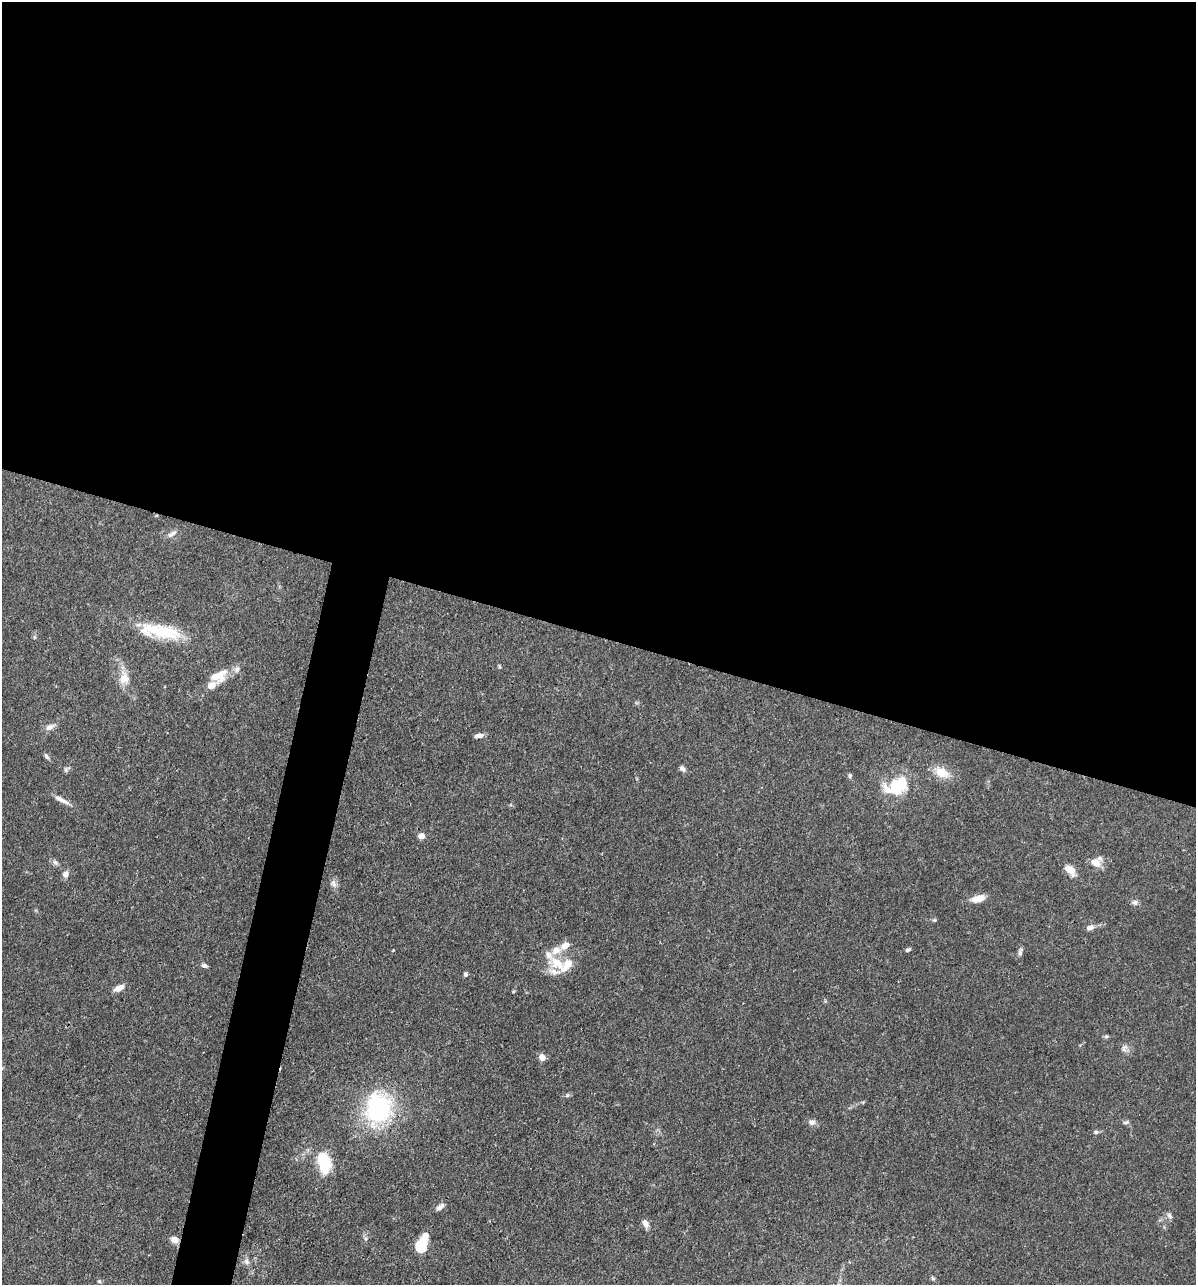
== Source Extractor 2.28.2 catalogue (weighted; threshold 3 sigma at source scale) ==
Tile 3 of 4 x 4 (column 3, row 1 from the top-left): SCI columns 2640-3833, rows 3852-5134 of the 5155 x 5135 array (HDU 1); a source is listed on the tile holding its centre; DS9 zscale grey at full resolution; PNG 1198 x 1287 px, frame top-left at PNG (2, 2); no overlay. Shown black and unused: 52% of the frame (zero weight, under 3 of 4 exposures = <1% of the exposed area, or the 3 px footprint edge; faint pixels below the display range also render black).
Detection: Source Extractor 2.28.2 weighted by HDU 2 'WHT'; one run over the whole footprint, this tile lists its part. Background 0.102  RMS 0.0038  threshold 0.0169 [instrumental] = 3 sigma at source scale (4.5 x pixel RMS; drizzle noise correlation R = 1.50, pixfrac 1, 0.05/0.05 arcsec/px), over >= 5 px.
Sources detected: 57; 9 inside a brighter listed object's ellipse — not listed separately; the other 48 listed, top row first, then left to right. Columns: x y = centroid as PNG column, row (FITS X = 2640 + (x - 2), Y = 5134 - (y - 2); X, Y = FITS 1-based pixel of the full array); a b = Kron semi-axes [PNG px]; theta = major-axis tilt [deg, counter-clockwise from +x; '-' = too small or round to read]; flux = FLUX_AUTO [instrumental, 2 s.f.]
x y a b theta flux
172 534 15 6 31 1.7
161 631 53 16 -9 21
219 676 23 15 26 7.1
124 679 16 14 34 4.7
50 727 12 7 33 2
479 735 11 5 8 1.6
46 756 10 4 -56 0.88
682 768 8 6 -48 1.2
66 770 7 5 84 0.76
941 772 21 13 -28 5.9
850 776 6 5 - 0.64
895 786 29 21 26 16
61 800 22 6 -28 2.8
421 836 5 4 - 5
55 862 8 6 -38 1.1
1095 862 15 10 -28 3.9
1070 870 14 8 -42 3.9
65 874 9 8 - 1.7
333 884 11 8 -52 1.6
978 898 17 8 14 3.8
1135 902 8 7 - 1.2
934 920 6 4 16 0.5
1090 927 10 6 13 1.7
565 946 14 8 37 3.4
908 950 7 4 29 0.7
1020 952 11 5 82 1.1
557 962 23 16 -22 9.5
204 966 8 5 -17 1
466 974 5 5 - 0.75
118 988 12 6 23 3.1
1106 1036 6 5 - 0.62
1124 1048 10 7 76 1.5
542 1057 7 6 - 2.8
567 1095 7 4 45 0.65
379 1109 29 25 89 49
812 1122 9 7 -8 1.6
1126 1122 8 5 20 0.81
1096 1132 7 5 -15 0.74
324 1163 25 14 -77 14
440 1207 12 6 37 1.7
1169 1216 9 6 -58 1.1
645 1223 10 6 -59 2.3
366 1239 6 4 -72 0.65
175 1240 10 7 -23 2.3
421 1248 13 10 -49 9.2
247 1261 10 7 -69 1.6
932 1278 6 4 -70 0.54
99 1281 6 5 - 0.59
Overlapping masked pixels (flux is a lower limit): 1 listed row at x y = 175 1240